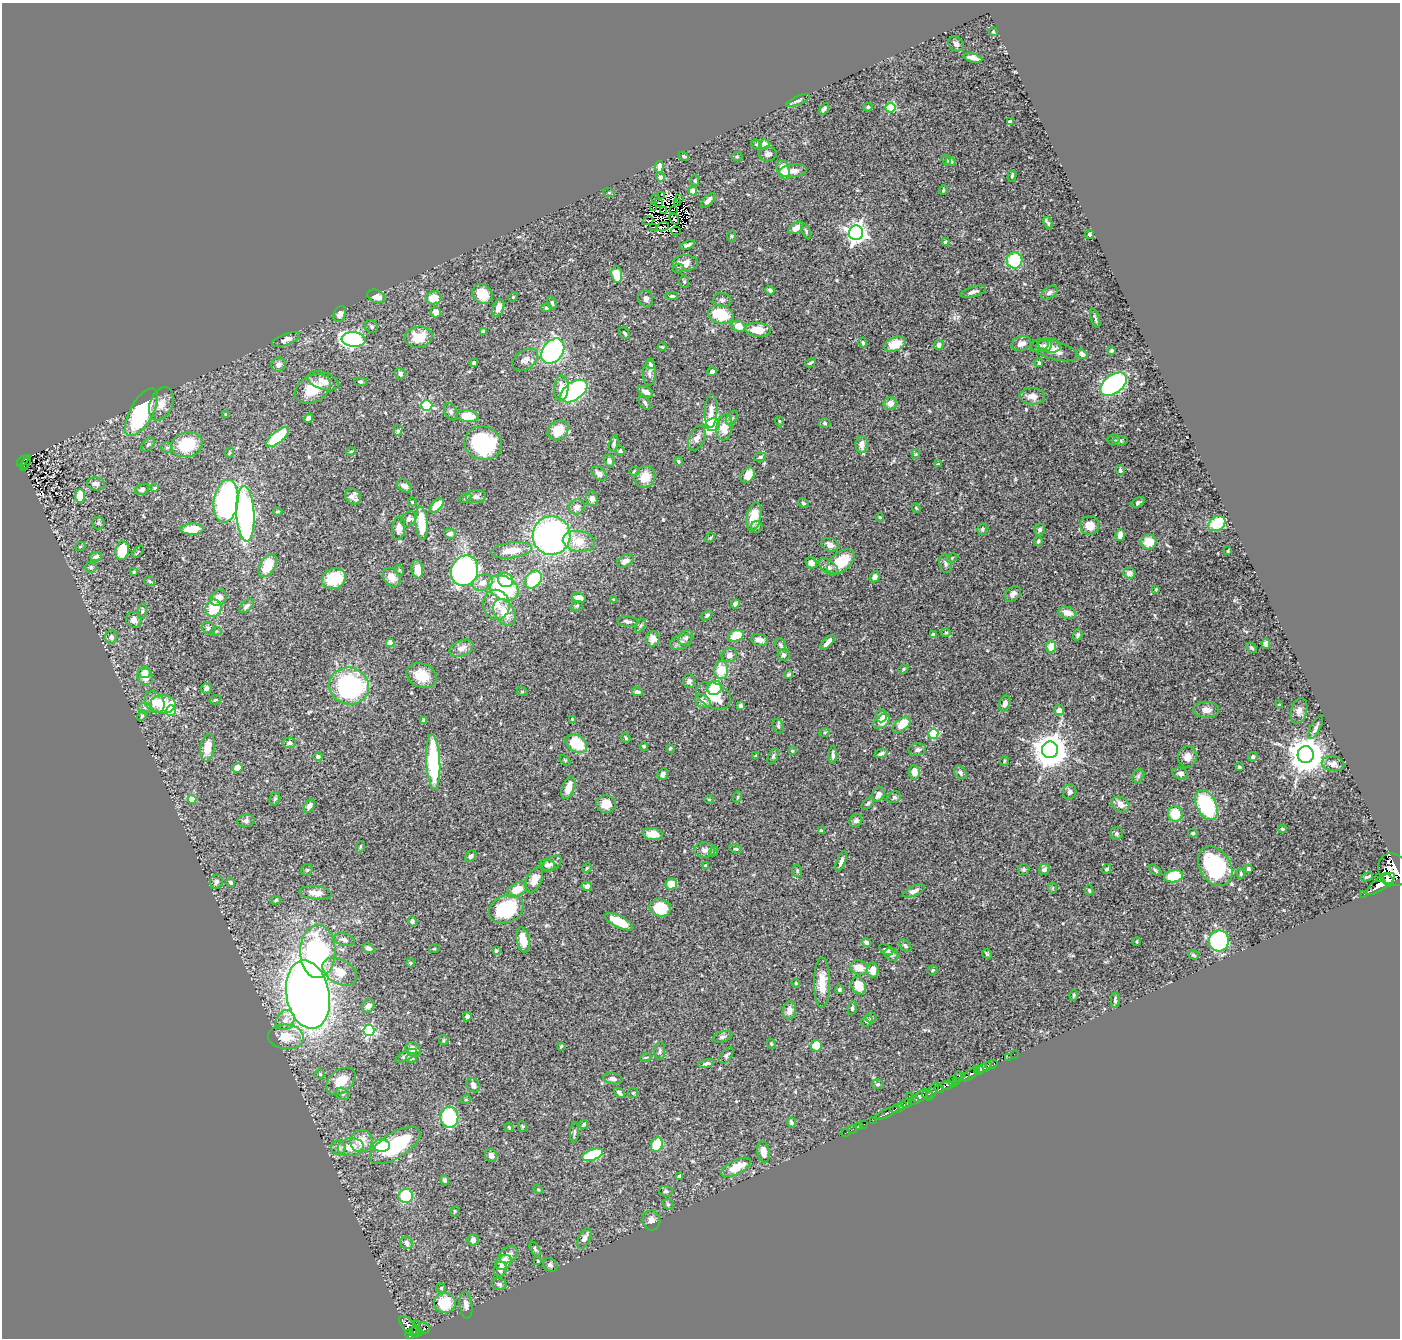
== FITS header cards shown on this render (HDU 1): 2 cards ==
NAXIS1  =                 1398
NAXIS2  =                 1336

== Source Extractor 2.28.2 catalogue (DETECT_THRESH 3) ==
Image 1398 x 1336 px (HDU 1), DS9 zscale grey, 1 PNG px = 1 image px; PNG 1402 x 1340 px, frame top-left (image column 1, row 1336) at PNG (2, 3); each listed source drawn as its Kron ellipse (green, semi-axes under 4 px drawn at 4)
Background 0.469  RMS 0.023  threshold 0.0676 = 3 sigma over >= 5 px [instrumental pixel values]
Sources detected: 528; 8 with non-positive FLUX_AUTO (blend fragments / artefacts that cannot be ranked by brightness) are neither listed nor drawn; of the other 520, the 500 brightest by FLUX_AUTO listed and drawn (20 fainter detections omitted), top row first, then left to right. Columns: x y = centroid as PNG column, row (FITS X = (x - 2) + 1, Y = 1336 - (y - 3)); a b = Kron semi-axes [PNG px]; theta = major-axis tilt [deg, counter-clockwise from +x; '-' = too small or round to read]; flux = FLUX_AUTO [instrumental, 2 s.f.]
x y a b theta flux
993 32 4 3 - 1.9
956 44 8 6 -42 4.3
973 58 9 4 -14 9
798 100 12 3 24 3.9
868 107 4 4 - 2.1
890 108 5 4 - 91
824 109 6 3 55 2.9
1010 122 4 4 - 4.3
757 144 5 4 - 2.4
764 144 5 5 - 10
768 154 9 7 8 4.8
684 156 5 3 - 2.2
737 157 6 4 1 1.7
946 160 6 4 -54 2.4
951 161 5 4 - 3.5
659 167 6 4 85 7.2
783 170 10 6 -73 21
793 171 14 6 6 9.9
1012 176 6 4 74 2.2
660 177 4 4 - 6.6
695 181 5 4 - 2.5
943 190 5 4 - 1.9
693 191 4 4 - 32
609 193 6 3 -18 1.5
662 195 4 2 - 590
680 198 3 2 - 1.9
655 199 2 2 - 1.3
708 200 9 4 46 6.7
658 202 3 2 - 1.4
678 203 3 2 - 3.1
654 207 3 2 - 2.8
663 210 3 2 - 1.8
673 210 3 2 - 1.5
674 219 6 3 -66 4.4
648 221 5 3 - 26
1048 223 6 4 -69 2.8
654 227 2 2 - 1.8
663 227 6 2 18 2.9
796 228 8 5 30 8.8
676 231 4 2 - 1.9
806 231 8 4 -68 2.4
856 233 7 7 - 760
1089 234 4 4 - 2.5
731 236 6 4 90 1.7
945 242 3 3 - 1.6
687 245 8 3 20 3.9
1015 260 8 7 - 72
685 263 12 8 0 13
678 268 6 4 -3 2.2
617 275 8 5 -82 42
684 282 6 5 - 2.4
770 290 5 4 - 3.2
973 292 13 5 16 5.5
1049 293 9 5 34 4.8
482 294 11 9 -41 28
376 296 9 6 -21 13
672 296 6 4 2 2.7
513 297 5 3 - 1.5
434 298 8 6 11 24
646 299 9 7 -72 5.6
722 300 9 6 -6 3.9
552 303 7 4 -74 2.4
498 308 9 5 72 13
546 308 5 4 - 2.2
436 312 5 5 - 10
340 314 8 6 64 8.8
721 315 13 9 -17 52
1095 318 10 2 -72 2.5
371 326 7 6 - 2.8
738 326 7 5 -24 18
758 330 13 7 -5 24
483 332 4 4 - 5.3
625 333 7 4 -50 2.4
418 337 14 10 11 32
286 339 15 5 20 7.8
354 340 12 7 -6 340
863 343 5 4 - 2.7
1021 343 10 7 18 9.5
895 344 11 7 22 26
939 345 5 4 - 4.7
1039 345 10 6 14 4.4
1044 345 8 6 7 4.6
1050 346 11 7 -9 8.6
662 347 4 4 - 1.5
1055 350 25 9 -15 17
1111 350 3 3 - 1.9
553 351 14 10 53 250
1082 354 6 4 -29 7.1
525 360 14 9 35 9.1
474 363 4 4 - 2.9
810 363 6 3 28 2.6
1039 363 4 4 - 2.4
278 364 7 7 - 7.5
651 364 5 4 - 4.8
712 372 5 4 - 6.9
649 373 12 6 87 6.4
400 374 6 5 - 3.9
323 381 16 8 -17 13
361 382 6 4 -6 2.2
1113 384 15 9 36 370
561 388 12 7 87 16
313 389 19 13 31 40
574 391 15 9 35 250
646 392 8 5 -29 6.9
1032 396 13 8 -1 11
645 403 8 4 -54 3.2
890 403 6 6 - 13
161 404 17 11 69 16
427 405 5 5 - 140
711 411 16 6 87 11
141 412 26 11 60 170
451 412 9 6 -62 4
226 414 4 3 - 1.6
468 416 11 5 -7 39
308 418 5 3 - 4.4
732 418 8 5 57 3.2
779 421 5 3 - 1.4
825 423 6 4 -2 2.8
713 425 7 6 - 220
724 427 13 8 82 22
558 430 11 9 36 31
398 431 5 4 - 2.3
278 437 14 6 39 62
697 438 13 7 66 8.8
1113 439 6 5 - 2.9
1121 441 7 4 -7 2.8
483 443 19 16 -18 110
614 443 8 4 78 3.6
148 444 8 5 49 3
862 444 8 6 88 11
187 445 16 12 13 66
167 448 6 5 - 2.7
351 451 5 3 - 1.4
620 451 5 4 - 2.3
229 453 5 3 - 1.5
916 454 4 4 - 1.7
760 457 6 4 10 2.6
23 461 6 4 40 38
609 461 6 5 - 4.8
678 461 4 3 - 2.2
26 462 7 2 65 15
938 464 4 3 - 1.4
24 466 2 2 - 4.6
1120 470 5 4 - 2.4
634 471 5 4 - 2.4
599 473 8 6 -42 6.8
748 475 8 6 51 17
645 477 11 9 53 24
96 484 9 6 -10 6.4
404 486 8 5 -34 6.4
155 488 4 3 - 1.5
142 489 7 5 29 4
80 496 7 5 -89 38
353 496 8 7 - 7.1
476 497 10 6 4 5.3
465 498 6 4 29 2.2
592 499 7 6 - 5.9
226 501 21 12 82 440
412 502 4 4 - 1.4
1138 502 7 4 30 3.6
803 503 5 3 - 1.8
437 505 9 5 44 29
577 507 8 7 - 8.6
916 508 5 3 - 1.5
278 511 4 3 - 1.8
245 514 28 9 -87 360
754 517 14 7 79 41
880 517 4 3 - 1.8
409 519 8 6 42 5.8
98 523 6 6 - 2.7
422 523 17 6 -86 52
1217 524 9 7 33 53
1090 526 9 9 - 16
757 527 6 5 - 2.7
399 528 12 6 84 13
192 529 11 5 2 24
982 529 6 5 - 2.3
1040 530 6 5 - 4.6
450 534 6 5 - 6.6
1120 535 6 4 78 9.2
551 536 19 19 - 480
710 538 5 4 - 1.7
579 541 16 10 -9 28
1038 541 4 3 - 2
1149 542 8 7 - 28
830 545 9 6 -20 7.7
80 547 5 3 - 1.4
122 550 9 6 79 47
512 550 20 8 7 24
1228 551 3 3 - 1.4
138 552 7 3 46 1.3
96 556 6 4 19 3.9
951 558 6 4 29 2.1
625 561 9 5 31 7.8
841 562 16 9 39 43
811 563 6 5 - 6.1
945 563 9 6 -76 4.7
268 565 13 7 60 40
91 567 5 5 - 3
829 567 11 6 -37 6.8
417 569 9 5 -80 25
399 570 5 3 - 1.4
465 571 16 13 66 400
134 572 3 3 - 1.6
1129 573 6 5 - 8.9
392 577 10 8 -56 16
875 577 6 4 63 8.8
334 579 12 10 24 61
533 579 10 7 53 76
506 580 8 7 - 27
149 581 6 3 -33 1.9
482 583 10 7 23 11
503 588 16 11 -31 150
1156 589 3 2 - 1.7
1013 594 9 6 41 7
219 598 9 7 47 11
579 598 7 5 -16 14
614 600 4 3 - 1.6
735 604 5 4 - 7.9
496 605 15 13 -79 22
247 606 9 5 41 6.3
577 606 6 5 - 2.7
214 608 9 8 - 40
142 611 8 4 82 2.7
504 612 14 9 -58 25
1067 613 9 5 -14 11
707 615 6 4 40 2.9
134 620 8 7 - 5.6
627 621 10 5 -7 4.5
641 625 7 4 59 2.8
209 628 7 6 - 4.7
216 631 6 4 18 2.2
946 632 5 3 - 1.6
933 635 4 3 - 7.1
1078 635 6 4 74 3.4
736 636 8 5 18 41
111 637 6 6 - 5
686 638 8 6 49 4.6
653 639 8 7 - 12
760 640 8 6 -11 8.8
681 642 11 7 25 7.5
828 642 9 4 48 9.8
390 643 4 4 - 29
1266 644 5 4 - 3.8
780 645 6 5 - 3
1051 647 6 5 - 19
461 648 12 8 21 10
1252 648 6 4 -40 2.4
729 655 8 7 - 6.6
783 655 6 5 - 3.3
903 669 5 3 - 1.9
721 670 9 7 85 28
144 672 6 5 - 9.5
422 675 15 12 -23 31
788 675 4 4 - 2.4
145 677 8 7 - 19
689 681 7 6 - 4.7
349 686 20 18 -16 230
206 688 5 5 - 4.5
714 688 7 6 - 34
522 691 5 3 - 1.6
637 692 5 4 - 3.8
714 696 18 12 -27 43
215 700 6 4 15 2.2
703 701 8 6 -30 9.4
155 702 11 9 -53 19
1005 703 8 5 70 6
163 704 13 9 -2 64
1279 705 4 3 - 1.7
741 706 4 4 - 5.1
144 708 6 5 - 3.1
1059 710 5 5 - 7.4
1206 710 13 8 -1 9.9
171 711 5 5 - 100
1299 711 13 8 75 9.1
142 716 5 4 - 2.1
881 716 6 5 - 8
423 720 4 3 - 2.9
572 720 4 3 - 1.7
882 721 9 6 41 25
902 725 11 6 40 33
778 726 7 5 -69 3.2
1316 727 13 4 63 4.9
825 732 5 3 - 1.6
933 734 5 5 - 89
626 738 5 4 - 1.9
289 743 7 5 5 4.1
576 743 11 8 -30 53
644 746 4 3 - 2.6
207 748 13 7 81 24
670 748 3 2 - 1.3
917 750 9 6 9 4.9
1050 750 8 8 - 3100
792 751 4 3 - 1.4
881 753 7 4 19 4.2
833 755 9 4 88 4.8
1306 755 8 8 - 3800
318 756 4 4 - 4.8
756 756 3 3 - 2.6
773 756 8 4 66 3
1187 757 10 9 - 11
1253 757 5 4 - 3.4
565 760 6 4 -45 1.7
1004 761 5 3 - 1.6
433 762 27 7 -87 160
1333 764 11 7 -10 8.9
1240 767 4 3 - 2.4
237 768 5 4 - 15
914 772 7 5 -88 12
960 773 7 5 -47 3.6
663 774 6 5 - 5.9
1180 774 8 6 -17 5.2
1138 776 7 6 - 3.3
568 788 12 6 69 16
1070 792 7 6 - 6
878 794 8 6 60 9.3
737 797 5 3 - 1.4
894 797 7 5 26 3.3
192 799 4 4 - 31
275 799 7 5 67 2.7
709 799 5 3 - 1.5
606 804 10 9 - 19
868 804 7 4 45 2.6
1120 805 9 7 -29 12
1206 805 16 9 -64 130
309 806 7 5 55 6.1
1175 814 7 7 - 32
246 821 9 6 9 4
856 821 7 6 - 4.5
1283 829 4 4 - 1.5
821 831 4 3 - 3.1
1117 833 6 6 - 3.5
1193 833 5 4 - 2.6
653 834 10 6 -6 16
360 847 6 3 72 1.4
736 849 7 4 -16 2
705 850 10 7 -1 7
713 852 5 4 - 2.3
471 856 7 5 48 3.2
841 861 11 4 68 5.2
552 864 11 6 33 6
547 865 7 6 - 4.9
706 866 3 3 - 4.5
1215 866 21 15 -58 130
587 868 5 4 - 1.6
1024 869 6 5 - 2.5
1044 869 6 5 - 5.5
1107 869 5 4 - 3
1249 869 3 3 - 2.6
307 870 6 5 - 2.3
1155 870 7 4 -37 2.6
1393 870 17 14 -61 1600
797 871 6 4 -73 2
1241 873 5 4 - 2
1174 876 9 6 9 59
1367 877 6 2 22 2.1
1380 877 3 3 - 2100
534 880 13 7 65 15
1387 880 7 5 -43 650
216 882 7 6 - 5.3
231 882 4 4 - 3
671 884 5 5 - 25
1380 884 17 6 35 1100
587 886 5 4 - 5.9
1052 888 5 3 - 1.3
517 890 11 6 33 31
1089 890 5 3 - 1.9
914 891 12 5 23 6.6
315 893 16 6 -5 14
1364 894 2 2 - 5.5
276 900 5 4 - 2.1
660 908 10 8 -13 48
506 909 18 13 23 94
412 921 5 4 - 3.4
619 922 15 5 -26 35
344 940 11 6 -16 4.8
523 940 13 6 -78 21
1219 941 10 10 - 260
866 942 5 4 - 4.6
1137 942 4 2 - 1.4
905 946 7 5 -50 3.2
368 948 6 4 -25 5.9
434 949 5 3 - 1.4
886 950 8 4 -30 3.6
318 951 26 17 89 240
496 951 4 3 - 2.2
892 954 7 6 - 5.4
987 954 5 4 - 2.2
1193 955 5 4 - 2.1
410 963 4 4 - 1.6
859 968 9 7 -16 17
873 970 7 6 - 15
933 970 5 4 - 2
340 972 19 12 -30 26
796 983 4 4 - 1.5
822 983 25 8 90 25
859 986 9 6 -61 28
839 990 5 4 - 2.7
308 995 34 21 -79 1800
1074 995 6 4 80 2
1115 1000 8 3 87 3
368 1006 7 6 - 7.1
852 1008 7 4 83 2.9
789 1010 9 6 81 11
467 1017 5 4 - 4.6
871 1017 6 5 - 3.7
285 1020 10 8 58 11
867 1021 6 5 - 2.4
369 1031 5 5 - 200
286 1037 18 12 -5 32
722 1037 10 5 16 3.8
444 1040 5 4 - 1.9
771 1044 5 4 - 1.9
561 1046 3 3 - 1.6
816 1046 6 5 - 31
413 1049 8 6 -46 10
660 1051 9 5 88 3.8
1014 1054 2 2 - 6
726 1055 9 5 52 3.7
406 1056 11 4 29 5.9
646 1057 5 3 - 1.6
1009 1057 2 2 - 5.4
411 1058 5 5 - 2.7
706 1064 8 4 12 4.2
991 1064 6 3 15 62
984 1068 8 3 29 140
979 1071 5 4 - 97
972 1073 10 3 41 170
320 1074 4 4 - 2.2
959 1077 5 4 - 47
965 1077 4 3 - 120
613 1079 10 5 -11 5.2
341 1081 17 11 38 32
957 1081 3 3 - 22
953 1082 5 3 - 110
878 1084 6 5 - 2.6
473 1085 7 6 - 6.6
947 1085 6 4 6 44
939 1089 5 3 - 46
932 1092 10 4 58 69
619 1093 6 4 -42 4.3
633 1093 5 5 - 2.1
343 1094 7 5 -39 3.8
927 1094 5 3 - 130
909 1096 2 2 - 3.2
921 1096 9 5 38 450
466 1099 5 3 - 1.7
914 1100 5 3 - 170
906 1104 6 4 14 280
902 1105 4 3 - 180
897 1109 7 3 14 180
887 1113 13 3 25 86
449 1117 10 9 - 120
873 1120 2 2 - 5.1
791 1122 5 4 - 2.8
584 1124 5 4 - 2.3
864 1124 2 2 - 3.2
522 1126 5 4 - 1.8
860 1126 3 2 - 1.6
509 1127 4 3 - 1.8
852 1129 4 2 - 7.4
574 1132 10 3 86 2.7
846 1133 4 2 - 4.4
361 1141 11 11 - 25
395 1145 28 12 32 110
657 1145 7 5 66 46
381 1146 8 6 1 55
351 1147 13 9 7 19
338 1148 7 7 - 8
763 1152 11 6 -81 12
491 1155 7 6 - 6.1
593 1155 11 5 20 82
736 1167 16 7 27 30
679 1176 4 3 - 2.8
445 1180 5 4 - 2.9
538 1189 5 4 - 1.6
666 1191 7 5 -3 3.1
406 1196 7 7 - 70
668 1204 6 5 - 2.1
455 1211 5 4 - 1.8
651 1220 10 9 - 7.8
584 1238 11 6 62 7.1
473 1240 6 5 - 6.6
407 1243 6 6 - 7
535 1249 8 4 -64 2.9
508 1255 10 7 38 10
538 1261 4 3 - 1.3
504 1262 8 6 32 26
550 1265 7 6 - 5
500 1269 8 6 73 6.5
499 1284 7 6 - 3.8
441 1288 5 5 - 1.9
445 1303 11 10 - 49
466 1305 13 6 -83 7.9
417 1324 4 2 - 28
409 1327 13 6 -46 400
424 1328 6 5 - 79
415 1330 5 2 - 69
419 1332 3 2 - 24
409 1334 5 4 - 150
At the frame edge (FLAGS 8, measured only in part): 1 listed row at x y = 1393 870
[20 fainter detections neither listed nor drawn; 8 non-positive-flux detections neither listed nor drawn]